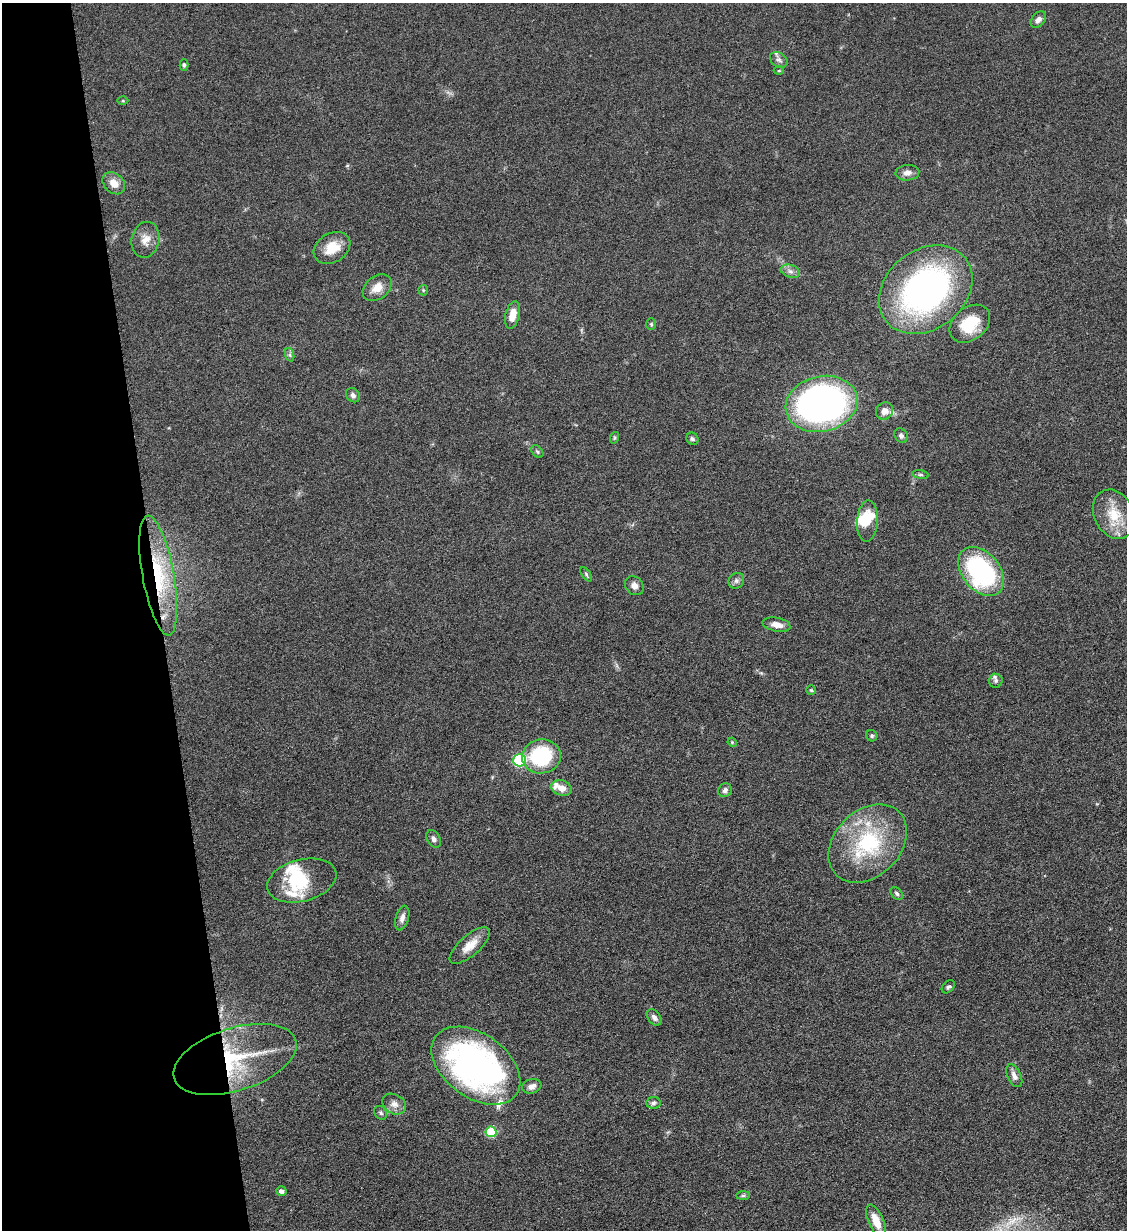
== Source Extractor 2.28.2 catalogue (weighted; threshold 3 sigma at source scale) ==
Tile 5 of 4 x 4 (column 1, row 2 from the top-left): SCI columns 141-1265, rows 2465-3692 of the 4901 x 4928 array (HDU 1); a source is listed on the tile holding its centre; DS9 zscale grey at full resolution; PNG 1129 x 1232 px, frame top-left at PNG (2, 3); each listed source drawn as its Kron ellipse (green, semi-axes under 4 px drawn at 4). Shown black and unused: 14% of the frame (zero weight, under 6 of 12 exposures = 1% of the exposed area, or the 3 px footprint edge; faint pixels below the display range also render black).
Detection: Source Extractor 2.28.2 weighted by HDU 2 'WHT'; one run over the whole footprint, this tile lists its part. Background 0.101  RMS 0.004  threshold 0.0162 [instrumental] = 3 sigma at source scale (4.09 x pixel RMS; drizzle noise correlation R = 1.36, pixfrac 0.8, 0.05/0.05 arcsec/px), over >= 5 px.
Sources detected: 70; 2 inside a brighter object's white glare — neither listed nor drawn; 8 inside a brighter listed object's ellipse — not listed separately; the other 60 listed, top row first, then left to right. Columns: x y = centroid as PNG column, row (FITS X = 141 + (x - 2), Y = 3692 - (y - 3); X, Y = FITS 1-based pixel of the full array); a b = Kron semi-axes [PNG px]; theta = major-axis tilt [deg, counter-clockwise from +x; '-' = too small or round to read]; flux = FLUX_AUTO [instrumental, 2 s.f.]
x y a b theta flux
1038 20 9 6 49 1.7
779 60 9 7 -34 1.3
184 65 6 4 -88 0.66
779 71 5 3 - 0.32
123 101 5 3 - 0.42
907 173 12 8 5 2.2
114 183 12 9 -43 3.8
145 240 18 14 78 4.3
332 248 19 14 31 7.9
790 271 10 6 -19 1.6
377 288 16 11 39 4.4
423 290 5 5 - 0.44
926 290 51 39 39 120
512 315 14 7 78 4.1
651 324 6 5 - 0.54
970 324 22 16 38 13
290 355 7 4 -72 0.78
353 395 8 6 -45 1.3
822 404 36 27 13 170
884 411 9 8 - 2.8
901 435 7 6 - 1
614 438 6 3 71 0.44
692 439 6 5 - 0.81
537 452 7 5 -48 0.7
920 475 8 4 -8 0.66
1114 514 26 20 -62 10
867 521 20 10 86 5.7
981 571 28 18 -50 58
586 574 8 4 -56 0.69
158 575 61 15 -80 27
736 581 8 7 - 1.3
634 586 10 8 -47 2
777 625 14 7 -11 2.8
996 681 7 6 - 0.97
811 690 5 5 - 0.5
872 736 6 5 - 0.72
732 742 5 4 - 0.36
541 756 19 17 9 28
519 760 6 6 - 40
561 788 10 7 -19 3.4
725 790 7 6 - 1.4
434 839 9 6 -59 1.3
868 843 44 33 45 36
302 880 35 21 15 16
897 893 7 5 -50 0.83
402 918 12 6 74 2.1
470 945 25 10 41 5.4
948 987 7 5 42 0.79
654 1017 9 6 -52 1.4
235 1059 64 31 18 37
476 1066 50 32 -36 130
1014 1076 12 6 -64 2
532 1086 10 7 16 2.1
653 1103 7 6 - 1
394 1104 12 9 -31 2.7
381 1113 7 5 -53 0.79
491 1132 5 5 - 19
281 1191 5 5 - 1.7
743 1195 7 4 0 0.69
876 1221 18 7 -66 5.3
Overlapping masked pixels (flux is a lower limit): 2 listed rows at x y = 158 575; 235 1059